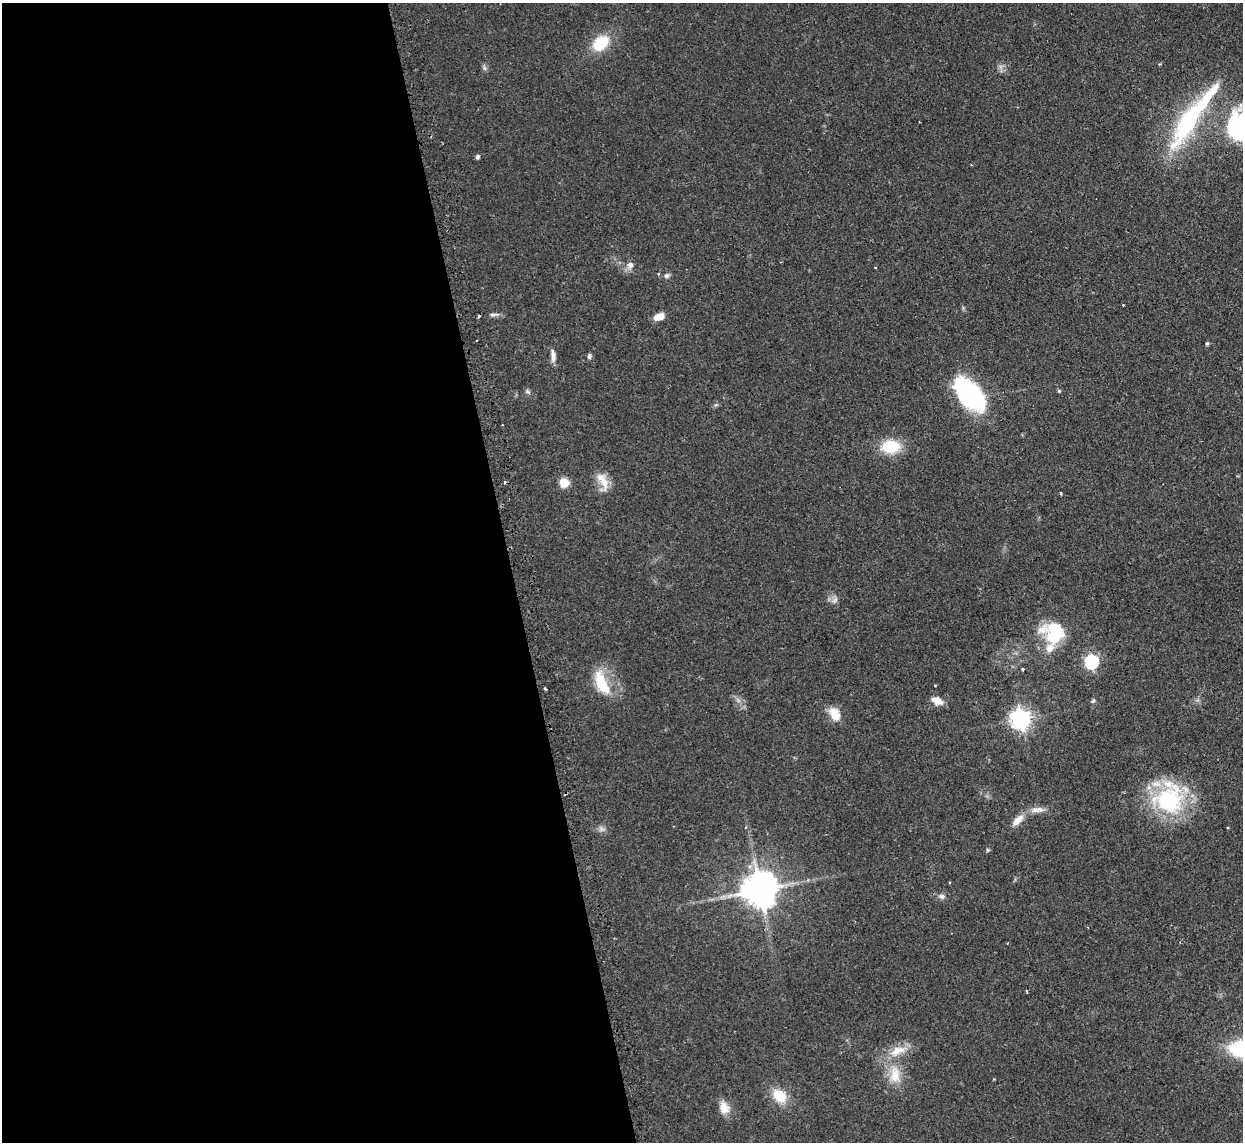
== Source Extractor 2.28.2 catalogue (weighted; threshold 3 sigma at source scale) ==
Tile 9 of 4 x 4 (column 1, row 3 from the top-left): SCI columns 34-1274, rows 1302-2441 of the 5029 x 5001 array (HDU 1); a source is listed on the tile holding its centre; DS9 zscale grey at full resolution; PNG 1245 x 1144 px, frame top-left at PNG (2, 3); no overlay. Shown black and unused: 41% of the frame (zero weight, under 2 of 3 exposures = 4% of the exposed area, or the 3 px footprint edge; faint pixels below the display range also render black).
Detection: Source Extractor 2.28.2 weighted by HDU 2 'WHT'; one run over the whole footprint, this tile lists its part. Background 0.095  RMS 0.0059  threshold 0.0263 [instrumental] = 3 sigma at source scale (4.5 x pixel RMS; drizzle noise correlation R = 1.50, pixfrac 1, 0.05/0.05 arcsec/px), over >= 5 px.
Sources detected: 49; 3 cosmic-ray / hot-pixel residue — not listed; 4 inside a brighter listed object's ellipse — not listed separately; the other 42 listed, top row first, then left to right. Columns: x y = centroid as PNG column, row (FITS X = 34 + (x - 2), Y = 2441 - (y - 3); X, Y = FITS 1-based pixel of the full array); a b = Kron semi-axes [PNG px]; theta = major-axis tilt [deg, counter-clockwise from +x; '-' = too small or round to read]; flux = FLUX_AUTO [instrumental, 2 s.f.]
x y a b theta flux
600 43 17 12 42 21
484 68 8 6 -69 1.4
1188 120 69 20 60 67
478 157 6 5 - 1.3
630 265 10 8 52 3.2
667 276 7 6 - 1.7
1123 305 2 2 - 0.41
494 315 15 4 5 2
659 317 12 7 21 5.4
1207 343 4 4 - 1.1
553 356 15 6 -86 3.4
589 356 7 5 82 1.3
527 391 8 6 -37 1.3
1059 391 5 4 - 0.67
970 394 36 20 -48 76
891 447 16 11 -1 24
504 482 4 3 - 0.6
604 482 23 11 -81 7.9
564 483 7 7 - 10
1061 494 3 2 - 0.84
835 600 10 6 49 2.1
1054 634 21 18 -50 37
1092 661 6 6 - 95
1022 669 3 3 - 0.89
602 683 35 15 -66 19
545 689 4 3 - 0.58
1093 700 5 5 - 0.86
937 701 13 8 -26 5.7
835 714 18 11 -60 7.9
1021 719 8 7 - 320
1169 799 41 37 29 56
1037 810 21 7 5 4.9
1018 820 20 9 45 6
746 827 4 3 - 0.52
601 829 9 6 -15 2.1
988 850 5 4 - 0.98
950 882 3 3 - 0.62
760 890 10 10 - 1300
941 896 9 7 -22 2
895 1075 27 16 -88 14
779 1096 13 10 -44 17
724 1108 16 12 -72 6.9